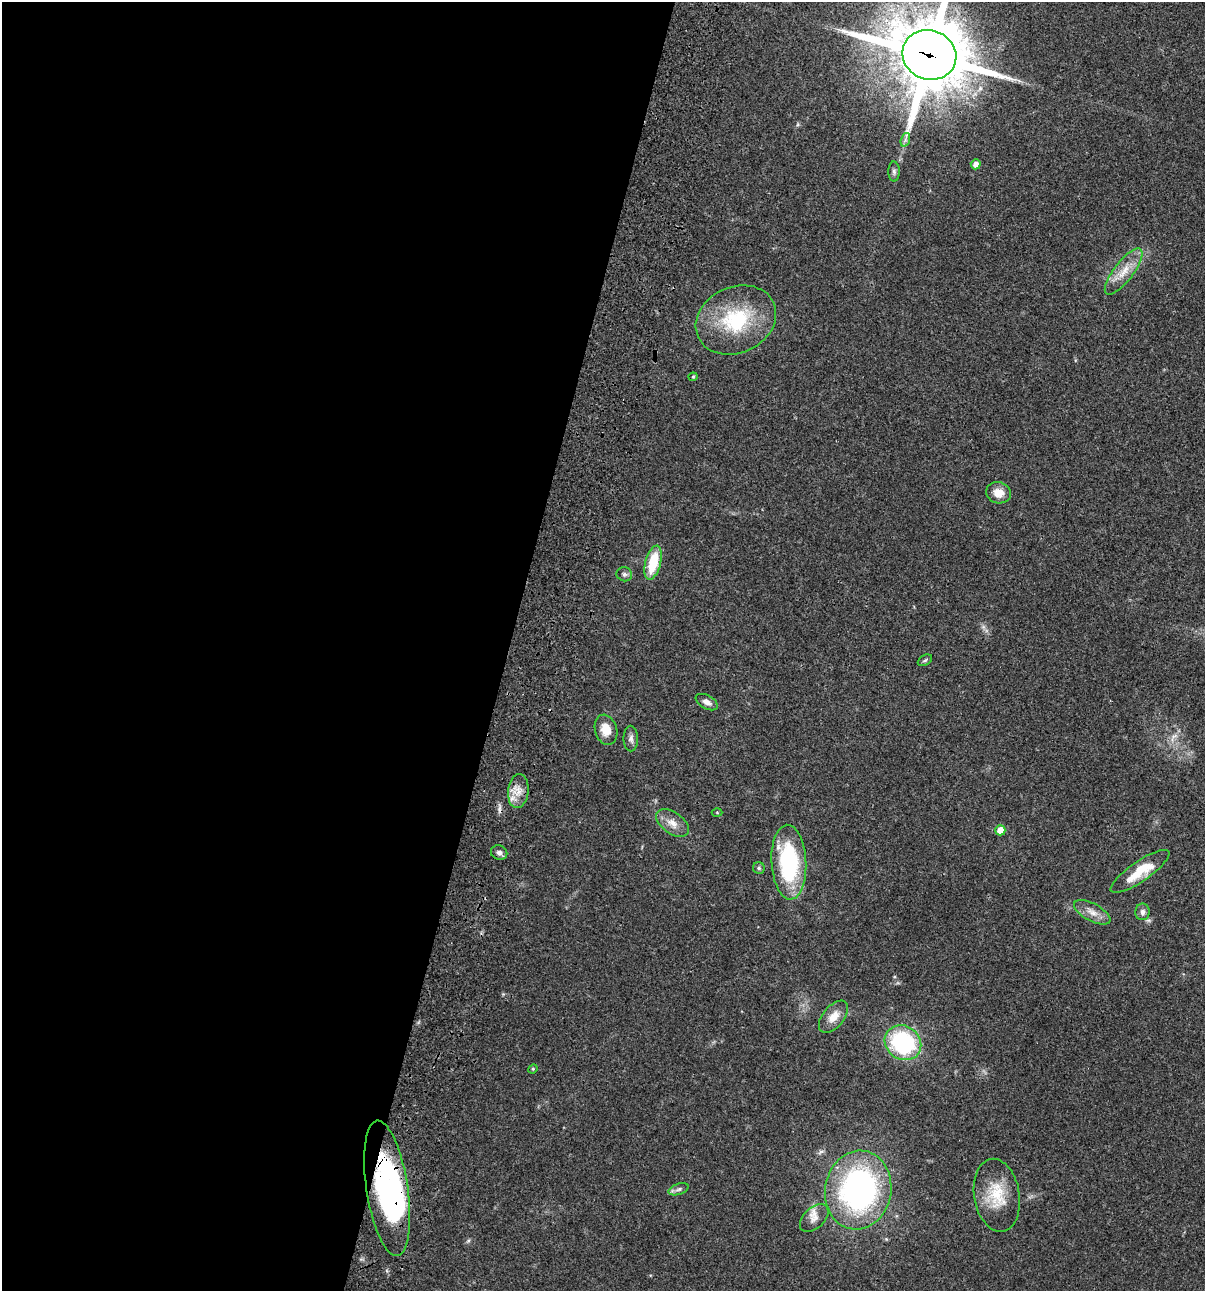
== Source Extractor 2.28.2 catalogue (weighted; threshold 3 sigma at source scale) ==
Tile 5 of 4 x 4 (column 1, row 2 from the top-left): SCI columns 235-1437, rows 2696-3984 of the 5404 x 5390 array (HDU 1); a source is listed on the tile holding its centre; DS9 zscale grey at full resolution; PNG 1207 x 1293 px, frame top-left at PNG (2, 2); each listed source drawn as its Kron ellipse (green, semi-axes under 4 px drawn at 4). Shown black and unused: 42% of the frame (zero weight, under 3 of 4 exposures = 9% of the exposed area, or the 3 px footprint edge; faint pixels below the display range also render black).
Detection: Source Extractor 2.28.2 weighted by HDU 2 'WHT'; one run over the whole footprint, this tile lists its part. Background 0.047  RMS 0.0061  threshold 0.0276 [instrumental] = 3 sigma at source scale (4.5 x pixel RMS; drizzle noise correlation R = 1.50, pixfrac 1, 0.05/0.05 arcsec/px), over >= 5 px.
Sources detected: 36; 3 inside a brighter object's white glare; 1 cosmic-ray / hot-pixel residue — neither listed nor drawn; the other 32 listed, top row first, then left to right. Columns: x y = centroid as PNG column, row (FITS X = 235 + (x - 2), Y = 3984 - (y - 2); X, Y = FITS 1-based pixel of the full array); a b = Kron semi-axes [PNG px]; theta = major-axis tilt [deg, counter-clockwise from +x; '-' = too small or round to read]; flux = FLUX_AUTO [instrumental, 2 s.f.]
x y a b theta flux
929 55 27 24 -21 5500
905 140 7 4 72 1.5
976 164 5 5 - 3.7
894 171 10 5 -89 1.6
1124 272 28 9 53 10
736 320 41 33 25 45
693 377 4 4 - 0.63
999 493 12 10 -14 6.8
653 563 17 8 75 21
624 574 8 7 - 1.7
925 660 8 5 30 1
707 702 12 7 -28 3.4
606 730 15 11 -73 8.6
631 739 13 7 -89 2.7
518 791 17 10 84 7.2
717 813 5 3 - 0.54
673 823 18 10 -35 6.6
1000 830 5 5 - 7.3
499 853 8 7 - 2.4
789 862 37 17 -87 65
759 868 6 6 - 1.1
1140 871 35 10 35 17
1092 912 20 8 -28 5.7
1143 912 8 7 - 2.4
833 1017 19 10 50 7.5
903 1043 19 16 -35 67
533 1069 5 4 - 0.71
387 1188 68 20 -81 93
679 1189 10 5 18 2
858 1190 40 33 80 170
997 1195 36 22 -81 21
814 1218 17 10 43 5.3
Overlapping masked pixels (flux is a lower limit): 3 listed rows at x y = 929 55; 387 1188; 858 1190
Isophote crosses this tile's border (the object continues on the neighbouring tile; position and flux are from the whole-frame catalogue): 1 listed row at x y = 929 55